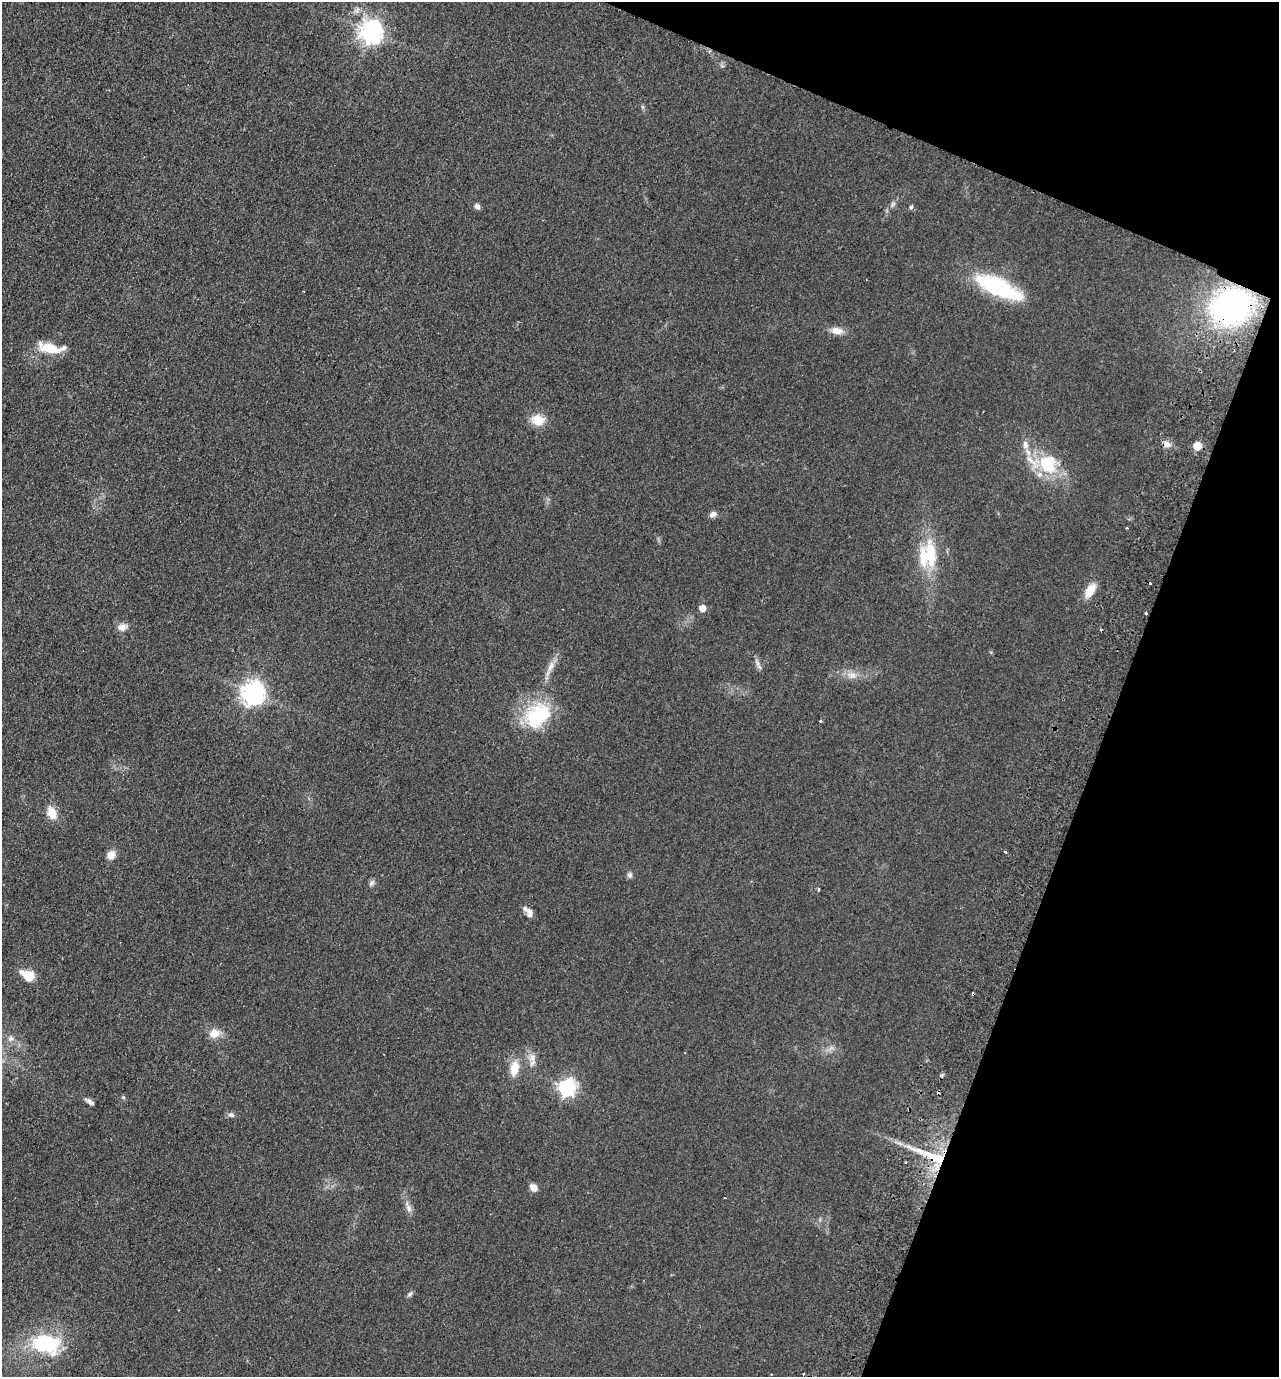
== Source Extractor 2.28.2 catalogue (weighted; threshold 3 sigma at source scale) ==
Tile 8 of 4 x 4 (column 4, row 2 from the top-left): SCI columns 4156-5432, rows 2776-4150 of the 5626 x 5551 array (HDU 1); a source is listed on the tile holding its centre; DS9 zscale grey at full resolution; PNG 1281 x 1379 px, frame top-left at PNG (2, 2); no overlay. Shown black and unused: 19% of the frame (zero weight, under 2 of 3 exposures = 3% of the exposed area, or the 3 px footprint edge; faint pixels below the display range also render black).
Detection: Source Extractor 2.28.2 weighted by HDU 2 'WHT'; one run over the whole footprint, this tile lists its part. Background 0.0879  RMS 0.0099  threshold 0.0443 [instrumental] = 3 sigma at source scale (4.5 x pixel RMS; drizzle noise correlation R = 1.50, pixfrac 1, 0.05/0.05 arcsec/px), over >= 5 px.
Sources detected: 53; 3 cosmic-ray / hot-pixel residue — not listed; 4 inside a brighter listed object's ellipse — not listed separately; the other 46 listed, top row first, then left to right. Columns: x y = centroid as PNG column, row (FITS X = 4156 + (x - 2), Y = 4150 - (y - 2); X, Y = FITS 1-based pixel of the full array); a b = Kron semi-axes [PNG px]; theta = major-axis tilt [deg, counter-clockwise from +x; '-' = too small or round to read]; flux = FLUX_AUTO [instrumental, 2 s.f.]
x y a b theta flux
371 32 8 8 - 690
893 204 9 4 54 2.6
477 206 7 6 - 3.1
911 207 5 4 - 2.4
997 287 45 15 -24 100
1231 307 26 22 31 280
837 331 15 9 -8 9.1
51 350 21 11 0 17
538 420 18 14 -16 15
1166 444 9 7 -20 5.3
1025 445 12 8 -72 5.9
1197 446 5 5 - 24
1047 464 25 23 -60 46
713 514 9 6 23 4.2
928 555 37 25 84 49
1090 590 15 8 59 16
702 608 5 5 - 13
1146 613 3 3 - 3.6
122 627 12 9 13 6.6
758 665 15 4 -66 3.5
551 666 17 7 62 8.1
852 675 14 8 -12 7.3
253 693 8 8 - 690
538 715 38 29 45 62
820 721 3 3 - 3.3
52 813 16 10 -71 13
1005 852 3 3 - 5
111 855 10 8 52 9
630 875 8 7 - 2.8
371 883 8 5 27 2.6
818 889 4 3 - 1.3
530 913 12 8 -76 6.1
28 975 17 11 -33 15
973 994 3 3 - 8.2
214 1033 15 11 13 10
10 1038 8 6 37 3.6
532 1057 12 9 -82 7.1
514 1068 17 10 81 16
567 1088 7 7 - 310
90 1102 13 5 -34 3.4
231 1115 9 6 -10 2.8
934 1157 37 11 -22 37
533 1187 9 7 -44 6.5
408 1208 12 6 -63 4.4
410 1294 7 4 45 2
46 1344 40 27 -14 69
Overlapping masked pixels (flux is a lower limit): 3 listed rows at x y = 1231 307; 973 994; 934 1157